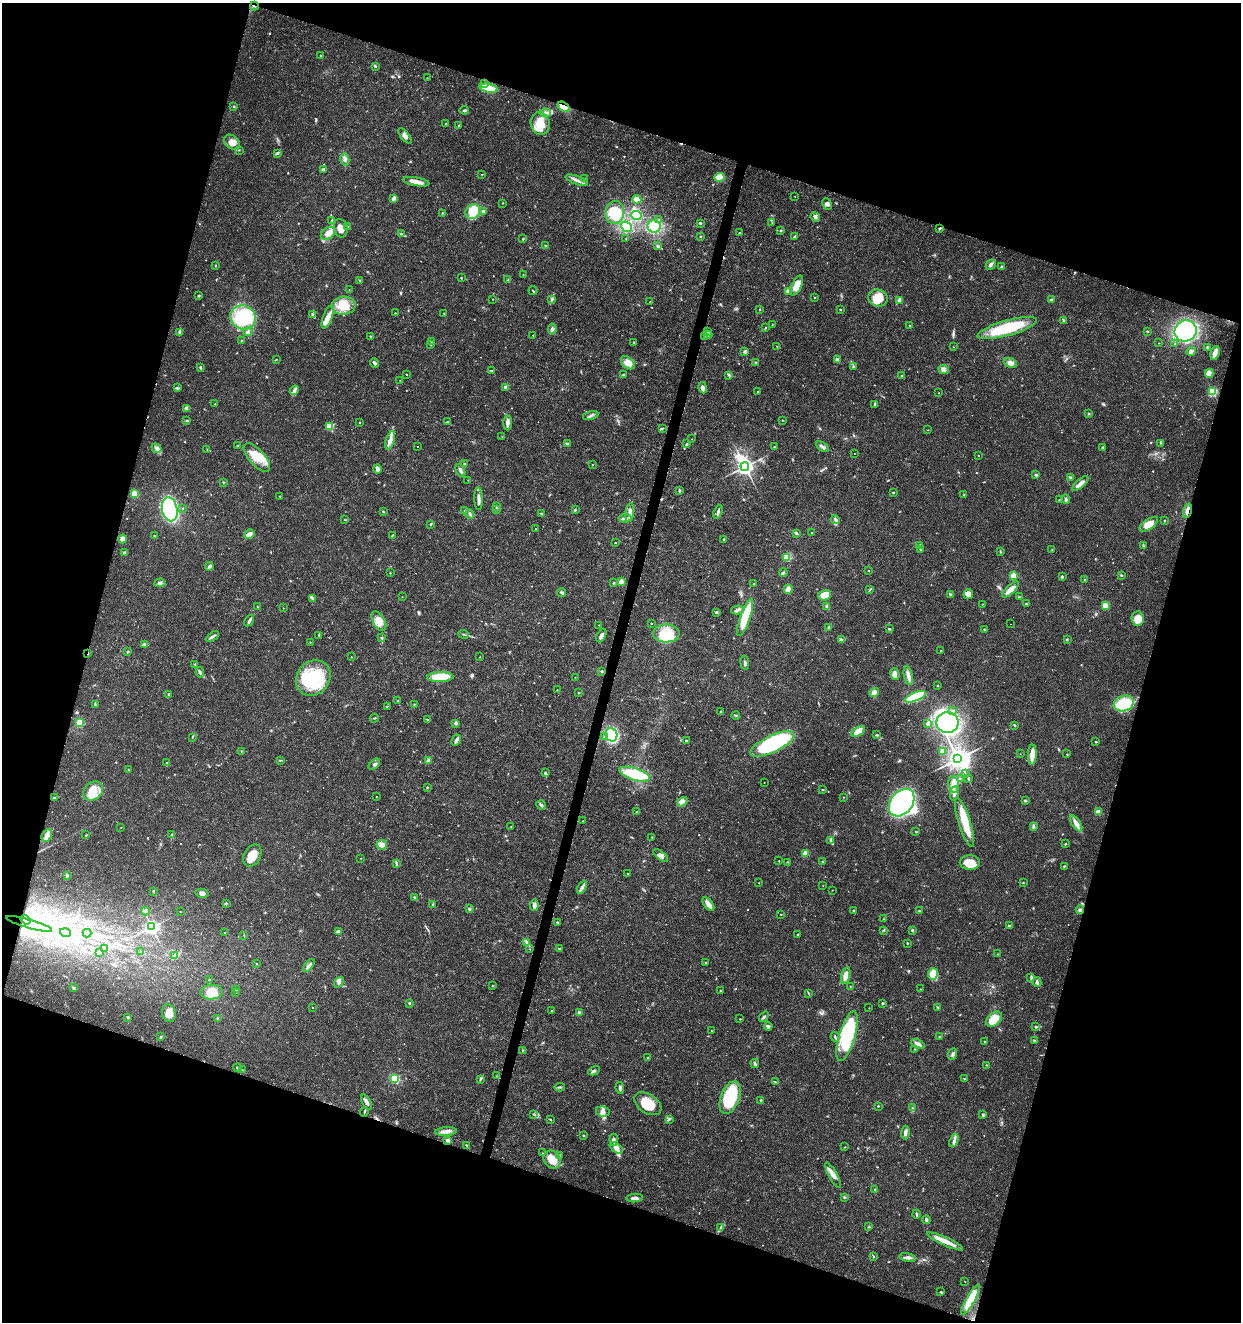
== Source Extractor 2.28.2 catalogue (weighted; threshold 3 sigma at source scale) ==
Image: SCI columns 285-5238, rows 6-5284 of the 5461 x 5295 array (HDU 1 of 3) = the unmasked area's bounding box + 8 px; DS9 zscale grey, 4 x 4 block average (1 PNG px = mean of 4 x 4 image px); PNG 1243 x 1324 px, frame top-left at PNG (2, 3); each listed source drawn as its Kron ellipse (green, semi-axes under 4 px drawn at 4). Shown black and unused: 36% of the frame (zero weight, under 3 of 4 exposures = <1% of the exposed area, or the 3 px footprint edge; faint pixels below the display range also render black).
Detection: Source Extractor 2.28.2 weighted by HDU 2 'WHT'. Background 0.0179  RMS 0.0021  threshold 0.00941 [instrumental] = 3 sigma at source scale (4.5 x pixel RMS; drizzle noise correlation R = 1.50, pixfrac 1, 0.0396/0.0396 arcsec/px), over >= 5 px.
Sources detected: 793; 5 too faint to see at this stretch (4 x 4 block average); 19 inside a brighter object's white glare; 4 cosmic-ray / hot-pixel residue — neither listed nor drawn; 8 coinciding with a brighter row at this scale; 44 inside a brighter listed object's ellipse — not listed separately; of the other 713, all 500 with FLUX_AUTO >= 0.548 (the completeness limit of this list) listed and drawn (213 fainter detections not listed), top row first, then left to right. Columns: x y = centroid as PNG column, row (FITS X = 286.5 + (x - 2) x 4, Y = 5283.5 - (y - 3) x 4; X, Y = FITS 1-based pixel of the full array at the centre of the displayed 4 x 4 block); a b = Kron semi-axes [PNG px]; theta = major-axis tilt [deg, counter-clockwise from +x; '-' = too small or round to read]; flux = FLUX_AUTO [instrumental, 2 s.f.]
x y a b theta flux
254 6 4 2 - 1
320 56 2 2 - 0.62
375 67 3 2 - 1.4
427 78 2 2 - 0.9
484 84 4 3 - 2.4
488 88 9 3 -10 40
233 107 2 2 - 0.58
564 107 7 4 -32 18
464 110 4 2 - 1.9
545 113 6 3 -5 5.2
540 123 11 9 -79 24
446 124 3 2 - 0.9
459 126 2 2 - 1.1
405 136 9 3 -51 5.8
232 142 9 6 -38 12
239 150 2 2 - 0.68
277 153 3 2 - 2.2
345 159 6 3 -74 3.9
323 169 3 2 - 2.1
482 174 2 2 - 0.55
719 177 5 3 - 29
584 179 2 2 - 1.3
577 180 12 3 -20 5.7
416 182 13 3 -10 11
795 196 2 2 - 0.6
393 199 4 2 - 7
637 199 4 3 - 11
502 203 2 2 - 0.57
827 204 6 4 -62 3.7
483 211 4 2 - 1.9
473 212 8 7 - 38
615 212 12 9 80 41
442 213 3 2 - 1
636 215 5 4 - 28
815 217 5 2 - 3.8
658 219 2 2 - 1
332 220 2 2 - 0.87
772 222 2 2 - 0.58
700 223 3 2 - 1
347 226 4 2 - 0.89
654 226 6 6 - 36
626 227 6 4 -38 22
341 228 9 6 -77 12
940 228 3 2 - 2
781 230 2 2 - 1.7
739 232 2 2 - 1.3
328 233 8 5 38 11
401 234 4 2 - 1.3
700 236 2 2 - 1.2
795 237 2 2 - 0.71
523 239 2 2 - 1.1
626 239 2 2 - 3.4
545 246 3 2 - 1.2
658 246 3 3 - 2
991 265 5 3 - 3
215 266 2 2 - 0.58
1001 267 2 2 - 1.4
523 274 2 2 - 0.55
461 278 3 2 - 0.9
359 280 2 2 - 1
508 280 3 2 - 0.87
797 286 11 5 67 17
349 289 2 2 - 0.74
533 291 5 2 - 1.3
788 291 2 2 - 25
199 296 3 2 - 1.3
814 297 2 2 - 0.58
878 298 10 8 -15 23
492 299 2 2 - 0.92
552 299 4 2 - 2.1
900 300 4 3 - 5.4
1051 300 3 3 - 1.7
650 302 2 2 - 0.99
343 306 12 9 4 28
760 309 2 2 - 0.71
840 309 2 2 - 2.4
395 313 2 2 - 1.1
444 313 2 2 - 0.91
313 315 4 3 - 4.2
328 317 12 4 70 11
243 318 13 12 - 89
1064 320 3 2 - 1.1
772 324 2 2 - 1
910 325 2 2 - 2.6
765 328 2 2 - 0.8
1007 328 31 7 15 76
552 329 5 3 - 2.6
1147 331 2 2 - 1.9
1186 331 11 10 - 150
179 332 4 2 - 1.5
248 332 5 3 - 2.6
708 332 2 2 - 0.7
533 335 2 2 - 0.91
708 335 4 3 - 2.2
370 336 3 2 - 0.79
704 336 3 2 - 1.9
241 341 2 2 - 2.6
431 341 3 2 - 0.83
634 342 3 2 - 0.89
1159 343 2 2 - 0.63
1175 343 2 2 - 0.63
431 345 2 2 - 0.74
777 346 2 2 - 0.81
953 347 2 2 - 0.59
1207 347 2 2 - 2.7
1191 351 4 4 - 4.6
745 352 2 2 - 11
1215 353 7 3 73 11
276 359 3 2 - 0.55
837 360 4 3 - 4.6
374 363 5 3 - 2.7
628 363 8 5 -42 14
756 363 4 3 - 1.6
1010 363 7 4 -24 6.5
200 367 3 2 - 1.9
853 367 3 2 - 1.2
944 369 6 4 -23 4.2
491 371 3 2 - 1.1
1209 373 4 3 - 10
407 375 2 2 - 1.1
623 375 3 2 - 1.5
729 375 4 2 - 1.7
901 376 2 2 - 0.76
400 380 2 2 - 0.74
506 387 4 3 - 3.9
177 388 3 2 - 1.3
703 388 5 4 - 3.8
294 390 5 3 - 3.4
758 392 2 2 - 0.64
1212 392 2 2 - 110
939 393 2 2 - 0.68
215 404 2 2 - 0.84
875 404 4 2 - 2.3
187 408 3 3 - 8.7
1089 414 2 2 - 2.3
591 416 8 2 14 2.3
783 420 2 2 - 0.55
187 421 2 2 - 0.7
448 421 2 2 - 0.74
359 423 2 2 - 1.2
508 423 7 2 86 7.9
330 426 2 2 - 63
662 428 4 2 - 1.4
928 430 2 2 - 0.59
502 436 2 2 - 0.81
692 439 2 2 - 0.79
390 440 9 4 73 6.2
1161 443 3 2 - 0.79
567 444 3 2 - 2.1
686 444 3 2 - 1.4
238 445 2 2 - 0.61
417 446 2 2 - 0.73
774 447 2 2 - 1.7
822 447 7 2 -35 2.9
1102 447 2 2 - 1.8
156 448 5 3 - 4.2
207 449 2 2 - 0.6
854 454 2 2 - 0.56
978 455 2 2 - 0.59
257 458 18 8 -48 24
464 464 2 2 - 1.1
592 464 2 2 - 0.55
745 466 4 3 - 740
377 469 5 2 - 6.5
460 470 7 2 -63 4
1036 475 2 2 - 6.1
1071 477 3 2 - 1
468 480 2 2 - 0.64
223 482 2 2 - 0.64
1080 484 10 3 40 8.6
679 491 3 2 - 1.8
893 492 2 2 - 3.5
135 494 4 3 - 9.9
964 495 2 2 - 0.82
280 496 2 2 - 0.93
479 499 11 3 -89 6.7
1060 499 3 2 - 0.67
1066 499 4 2 - 2.3
496 506 2 2 - 0.67
183 508 2 2 - 0.82
170 509 12 7 -78 220
496 509 2 2 - 0.6
575 510 2 2 - 1.6
383 511 2 2 - 1.2
465 511 3 2 - 1.2
1188 511 7 2 74 6.6
630 512 9 3 82 4.8
718 512 7 2 71 2.8
470 514 4 2 - 1.8
541 514 3 2 - 1.2
625 518 6 2 5 2.7
345 520 3 2 - 0.93
835 520 4 3 - 2.6
1164 521 2 2 - 1.7
431 524 3 2 - 1.5
1149 524 10 5 36 18
536 529 2 2 - 1.4
796 533 2 2 - 1
812 533 2 2 - 0.72
249 534 5 3 - 6.2
393 535 3 2 - 0.62
154 536 2 2 - 1.7
122 539 4 4 - 6.7
724 539 3 2 - 1
615 543 3 2 - 0.56
920 546 3 3 - 2.8
1143 546 4 2 - 1.2
920 549 3 2 - 1
1052 550 3 2 - 1.4
124 552 4 2 - 1.7
1000 552 2 2 - 0.55
787 558 4 3 - 14
209 566 4 2 - 3.7
868 570 2 2 - 1
783 572 4 2 - 2
390 573 2 2 - 0.91
1121 575 2 2 - 1.2
1013 576 2 2 - 46
1062 577 3 2 - 1.6
1084 580 2 2 - 1.5
621 581 2 2 - 23
160 583 6 3 6 2.5
613 583 2 2 - 3.1
754 584 2 2 - 0.66
788 589 4 4 - 11
870 590 3 2 - 1.1
1010 590 11 3 44 13
562 593 4 3 - 1.8
950 594 3 2 - 1.8
968 594 5 5 - 8
825 595 6 5 - 18
402 596 2 2 - 0.7
1019 597 3 2 - 1.1
312 598 3 3 - 1.9
982 604 2 2 - 0.74
1026 604 3 2 - 1.6
257 606 2 2 - 1.2
826 606 3 3 - 1.6
1105 606 2 2 - 45
283 608 2 2 - 0.57
737 610 6 2 15 3
717 612 2 2 - 6.3
745 617 19 5 71 51
1138 618 7 6 - 18
249 620 6 2 57 2.9
379 621 11 6 -61 13
652 623 2 2 - 1.1
1011 624 2 2 - 1
599 625 2 2 - 0.7
829 628 3 2 - 1.3
889 629 3 2 - 1.6
984 629 2 2 - 1.4
666 633 13 9 1 46
463 634 5 2 - 1.5
319 635 3 2 - 1.3
212 636 7 2 34 3.6
601 636 7 3 63 4.1
381 638 2 2 - 2
842 639 3 2 - 0.9
1067 639 2 2 - 1.7
310 642 2 2 - 0.89
144 644 4 2 - 1.7
940 651 2 2 - 0.69
128 652 3 2 - 1.1
88 653 2 2 - 2.4
351 657 2 2 - 0.89
480 657 2 2 - 0.58
745 663 7 2 -84 3
195 664 2 2 - 1.4
601 671 2 2 - 1.3
200 672 5 2 - 1.9
895 674 6 4 -78 7.8
908 676 9 3 -78 7.6
440 677 13 5 2 30
575 677 2 2 - 0.63
313 678 19 16 51 80
937 686 2 2 - 0.84
557 690 2 2 - 0.88
874 692 5 4 - 9
579 693 2 2 - 1.7
168 694 3 2 - 1.2
916 697 11 3 22 68
398 701 2 2 - 0.94
1124 703 10 7 18 54
414 704 2 2 - 0.59
95 705 3 2 - 1.2
387 706 2 2 - 0.56
721 711 2 2 - 1.7
953 711 2 2 - 1.3
736 716 4 2 - 1.2
374 718 5 2 - 1.2
427 719 3 2 - 0.96
80 723 2 2 - 86
456 723 3 2 - 1.3
928 723 4 3 - 2.4
948 723 11 10 - 100
1015 725 2 2 - 0.84
858 731 8 4 32 13
611 735 7 6 - 130
877 735 2 2 - 2
604 736 2 2 - 2.2
192 737 3 2 - 0.74
456 740 6 3 62 5.3
686 741 3 2 - 0.75
1096 742 2 2 - 2.4
772 744 24 8 25 130
241 751 2 2 - 0.73
942 751 3 3 - 4.4
1020 754 2 2 - 0.58
1067 754 2 2 - 0.6
1032 755 10 3 86 14
958 759 4 3 - 1400
280 760 2 2 - 0.73
428 760 3 3 - 2
167 763 2 2 - 0.87
374 764 7 3 45 3.5
129 770 2 2 - 0.86
545 773 4 3 - 1.8
965 773 2 2 - 0.69
635 774 16 6 -17 65
968 778 3 2 - 1.2
960 779 3 2 - 0.77
764 782 2 2 - 0.61
954 784 8 5 -77 12
427 787 2 2 - 3.4
823 790 3 2 - 0.93
93 791 11 8 42 17
954 793 7 3 80 4.4
376 797 2 2 - 0.91
843 797 2 2 - 0.61
54 798 2 2 - 0.8
1025 801 2 2 - 6.1
682 802 5 3 - 3.7
902 803 15 11 51 190
541 805 5 3 - 2.5
637 812 2 2 - 0.84
1098 812 2 2 - 23
583 821 3 2 - 0.68
965 822 25 6 -72 37
1076 823 9 4 -56 8
511 827 3 2 - 0.78
1033 827 4 3 - 2.2
121 828 2 2 - 0.62
916 831 2 2 - 0.78
47 835 6 5 - 6.7
86 835 2 2 - 0.63
172 835 3 2 - 1.4
652 837 2 2 - 1.4
831 840 4 4 - 2.6
1065 844 2 2 - 0.98
382 845 5 5 - 7.6
806 853 3 3 - 9.2
252 855 12 8 62 14
661 856 9 3 -37 4.9
361 858 2 2 - 0.61
779 861 2 2 - 1.1
787 862 2 2 - 0.62
823 862 2 2 - 3.1
396 863 3 2 - 1.7
970 863 10 7 0 19
1064 866 3 2 - 0.65
628 874 2 2 - 0.66
67 875 3 3 - 1.7
759 883 2 2 - 0.91
1023 883 2 2 - 0.63
823 886 2 2 - 0.64
582 887 7 3 66 3.6
832 890 2 2 - 0.73
153 891 2 2 - 1.7
202 893 6 4 -13 4.8
414 897 2 2 - 2.5
226 903 3 2 - 1.2
708 904 8 3 -54 14
433 905 4 2 - 1.2
534 905 6 3 87 6.4
469 909 4 2 - 1.2
853 910 2 2 - 1.7
1080 910 4 2 - 1.6
145 911 4 3 - 2.6
919 911 3 2 - 1.4
181 912 2 2 - 0.98
781 914 2 2 - 1.5
883 919 2 2 - 0.77
25 920 5 3 - 3
557 922 2 2 - 2.3
29 924 24 3 -16 17
1009 925 3 2 - 1.4
152 927 3 3 - 470
883 930 3 2 - 1.1
912 930 2 2 - 6.5
338 932 2 2 - 15
65 933 5 2 - 2.9
87 933 4 2 - 1.5
225 933 2 2 - 2.3
244 935 2 2 - 0.71
798 935 3 2 - 0.97
527 942 4 3 - 2.2
907 943 2 2 - 0.78
559 948 2 2 - 2
105 949 2 2 - 0.67
530 949 2 2 - 0.57
99 952 3 2 - 1.6
140 952 2 2 - 0.62
997 954 2 2 - 1.2
175 955 2 2 - 0.66
706 963 2 2 - 0.82
256 964 2 2 - 1.3
309 966 7 3 52 4.7
933 974 6 5 - 23
846 975 9 3 75 11
1031 977 4 2 - 1.8
209 980 2 2 - 0.74
339 982 6 4 54 3.7
1037 982 4 3 - 2.4
493 986 2 2 - 0.7
850 986 2 2 - 0.72
73 988 3 2 - 1.5
920 989 2 2 - 0.69
236 990 2 2 - 0.66
721 990 2 2 - 1.6
211 992 11 7 2 24
236 992 2 2 - 0.79
809 993 3 2 - 0.9
409 1003 2 2 - 5.5
882 1003 3 2 - 1.2
312 1008 2 2 - 0.67
869 1008 2 2 - 0.72
937 1008 4 2 - 1.2
552 1011 2 2 - 2.6
169 1013 9 7 -75 14
579 1013 3 2 - 3.6
128 1017 2 2 - 5.1
764 1017 5 2 - 2.1
218 1019 4 3 - 2.9
740 1019 2 2 - 1.3
994 1019 9 6 42 17
768 1026 4 2 - 3.9
1036 1027 2 2 - 6.4
712 1030 2 2 - 0.76
847 1036 26 8 73 110
161 1037 3 2 - 1.4
835 1037 5 2 - 1.8
940 1037 3 2 - 1
1034 1040 3 2 - 0.95
984 1042 2 2 - 0.65
918 1044 7 3 -25 5.3
915 1049 2 2 - 0.66
523 1051 4 2 - 1.2
953 1054 6 3 70 2.7
648 1058 2 2 - 2.7
755 1064 4 2 - 2.9
986 1065 2 2 - 0.6
238 1067 4 2 - 1.7
242 1070 2 2 - 0.71
594 1071 6 3 28 3.1
497 1076 2 2 - 0.75
395 1078 2 2 - 130
964 1078 3 2 - 0.98
480 1079 4 2 - 1.5
775 1082 4 2 - 1.4
560 1087 5 2 - 1.6
620 1088 6 2 -82 2.9
730 1098 17 9 69 73
761 1100 3 2 - 0.98
366 1102 8 3 -64 4.1
648 1104 15 9 -34 32
878 1106 2 2 - 2.1
913 1108 4 2 - 1
603 1111 7 5 -11 6.3
364 1112 4 2 - 1.4
534 1114 2 2 - 0.85
983 1115 4 2 - 2.1
669 1119 4 2 - 1.8
550 1120 2 2 - 2.9
446 1131 11 4 3 7.2
905 1133 7 3 84 4.8
583 1136 2 2 - 1.4
448 1140 2 2 - 16
614 1140 6 4 -84 3.9
954 1140 7 3 71 4
467 1145 3 2 - 1.2
845 1147 2 2 - 0.64
616 1148 7 4 -37 6.6
543 1153 2 2 - 0.68
559 1155 3 2 - 1
552 1159 10 8 -50 25
833 1175 14 4 -62 9.9
875 1189 2 2 - 0.93
844 1197 3 2 - 1.5
635 1198 8 3 3 4.8
916 1214 4 2 - 1.8
926 1220 4 2 - 2.9
869 1227 3 2 - 0.95
721 1228 3 2 - 1.3
945 1241 19 4 -24 16
873 1257 2 2 - 0.89
908 1258 8 3 -10 4.6
965 1281 2 2 - 0.7
941 1292 3 2 - 0.87
971 1300 17 4 61 32
Overlapping masked pixels (flux is a lower limit): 6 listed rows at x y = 254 6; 564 107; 940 228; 1188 511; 88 653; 611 735
Diffuse or blended objects may show on this block-average render without a row.